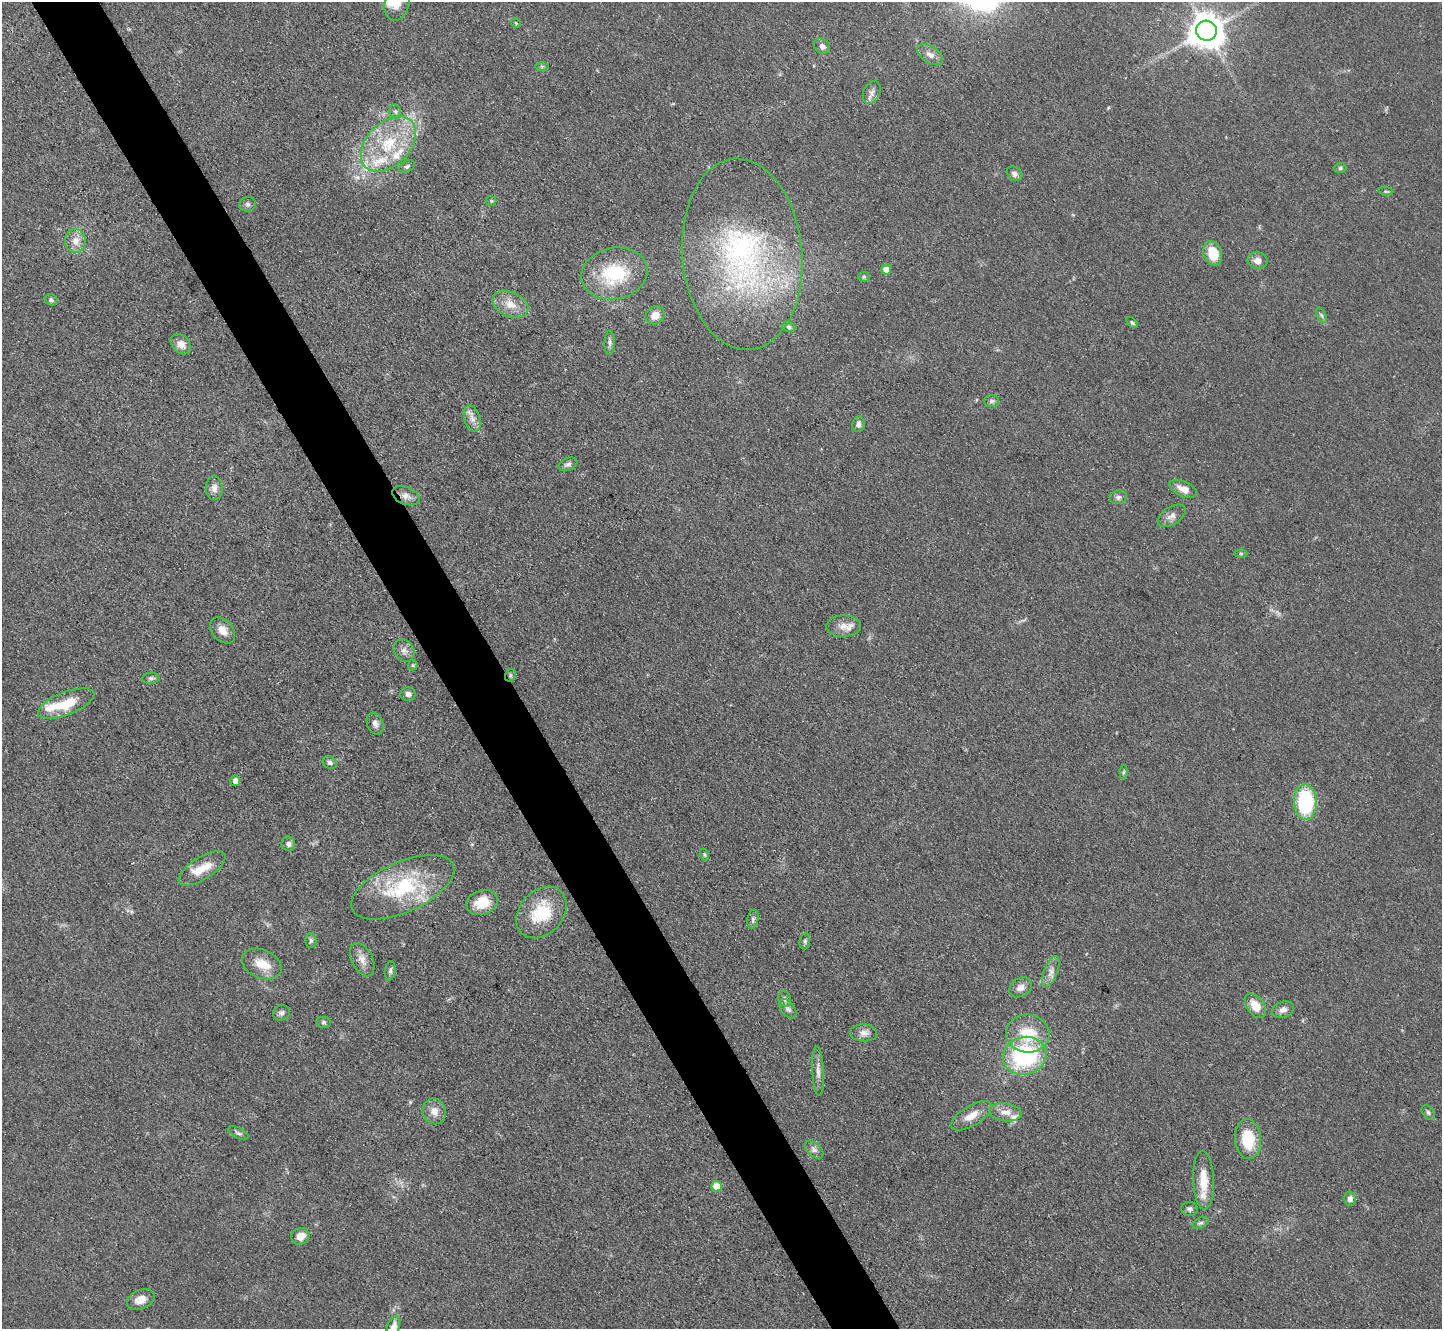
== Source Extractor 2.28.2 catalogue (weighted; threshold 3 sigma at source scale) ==
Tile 11 of 4 x 4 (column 3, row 3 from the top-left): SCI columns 2883-4322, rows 1482-2808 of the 5764 x 5754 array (HDU 1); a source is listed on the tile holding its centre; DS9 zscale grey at full resolution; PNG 1444 x 1331 px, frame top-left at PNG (2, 2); each listed source drawn as its Kron ellipse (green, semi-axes under 4 px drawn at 4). Shown black and unused: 5% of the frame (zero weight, under 3 of 4 exposures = <1% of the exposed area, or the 3 px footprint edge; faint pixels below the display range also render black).
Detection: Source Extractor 2.28.2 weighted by HDU 2 'WHT'; one run over the whole footprint, this tile lists its part. Background 0.0479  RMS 0.0057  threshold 0.0258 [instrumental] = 3 sigma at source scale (4.5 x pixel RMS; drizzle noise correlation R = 1.50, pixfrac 1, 0.05/0.05 arcsec/px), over >= 5 px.
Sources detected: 97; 5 inside a brighter listed object's ellipse — not listed separately; the other 92 listed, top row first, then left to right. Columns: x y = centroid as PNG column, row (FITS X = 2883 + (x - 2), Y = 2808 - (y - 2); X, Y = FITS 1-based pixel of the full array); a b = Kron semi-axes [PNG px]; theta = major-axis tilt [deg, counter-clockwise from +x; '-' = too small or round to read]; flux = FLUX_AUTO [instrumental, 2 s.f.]
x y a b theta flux
397 3 18 12 76 9.1
516 23 5 4 - 0.65
1206 31 10 10 - 1300
822 46 8 7 - 2.7
930 55 14 8 -34 3.9
542 66 7 4 0 0.93
872 92 12 8 64 3.1
395 112 7 5 -68 1.4
388 144 32 21 45 34
407 166 8 5 29 1.3
1340 168 6 5 - 1
1014 174 8 6 -37 2.2
1386 191 7 4 -7 0.87
491 201 5 5 - 0.77
247 204 8 7 - 1.6
75 241 12 10 -86 5.7
1213 253 13 9 -71 13
742 254 96 60 -85 150
1258 261 10 8 -12 3.8
886 269 5 5 - 5.9
614 273 33 25 11 37
864 277 6 5 - 0.99
51 300 6 5 - 1.4
510 304 19 12 -24 8.3
655 315 10 8 33 5.4
1321 315 8 4 -66 1.3
1132 323 7 4 -44 0.83
789 327 7 5 -18 1.3
610 343 12 5 88 2.1
181 344 11 8 -42 4.8
992 401 7 6 - 1.5
472 419 13 8 -72 4
858 424 8 6 83 2.5
568 464 10 6 23 1.9
214 488 12 8 -89 3.5
1183 489 15 7 -24 5.5
406 496 14 8 -22 4
1118 497 9 7 12 2
1172 516 15 8 33 3.7
1241 553 6 4 -1 0.89
843 626 17 10 1 5.4
222 630 15 10 -48 5.7
404 651 12 10 -55 3.2
413 665 5 5 - 0.7
510 675 7 5 61 1.1
151 678 8 5 4 1.6
408 694 7 7 - 2.7
66 703 30 11 21 18
375 724 11 8 -69 2.6
330 762 7 6 - 1.8
1123 772 6 4 88 0.96
235 781 5 5 - 4
1305 802 18 11 -88 48
288 844 7 6 - 2.4
705 855 6 4 -71 0.92
202 868 27 11 32 11
403 887 55 25 24 51
482 902 16 12 20 13
541 912 29 21 47 25
753 919 10 5 77 1.5
311 940 7 5 -88 1.4
805 941 8 5 81 1.3
362 960 18 10 -64 5.3
262 964 21 14 -24 10
390 971 10 5 82 1.6
1051 972 16 6 69 3.9
1020 987 12 9 32 3.7
785 999 8 6 -68 1.7
1256 1006 14 8 -54 9.4
788 1009 11 7 -53 2.5
1283 1010 11 8 19 3.2
281 1013 8 7 - 2
324 1022 7 5 -1 1.2
864 1033 13 8 -3 3.6
1028 1034 21 19 -5 20
1025 1056 22 19 16 66
818 1071 25 5 -87 3.8
434 1111 13 11 -69 5.3
1005 1112 16 9 -6 5.9
1428 1113 8 5 -52 1.4
971 1116 23 10 31 8.2
239 1133 11 5 -26 1.5
1248 1139 20 13 -85 21
814 1150 11 7 -42 2.3
1204 1180 29 10 -88 13
716 1186 5 5 - 11
1350 1199 7 6 - 2.7
1189 1209 8 7 - 1.6
1201 1223 8 5 25 1.3
300 1236 9 8 - 5.7
141 1299 14 9 25 6.2
394 1326 11 6 71 3.3
Overlapping masked pixels (flux is a lower limit): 2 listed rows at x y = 510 675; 541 912
Isophote crosses this tile's border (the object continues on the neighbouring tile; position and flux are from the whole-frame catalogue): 2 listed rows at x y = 397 3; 394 1326